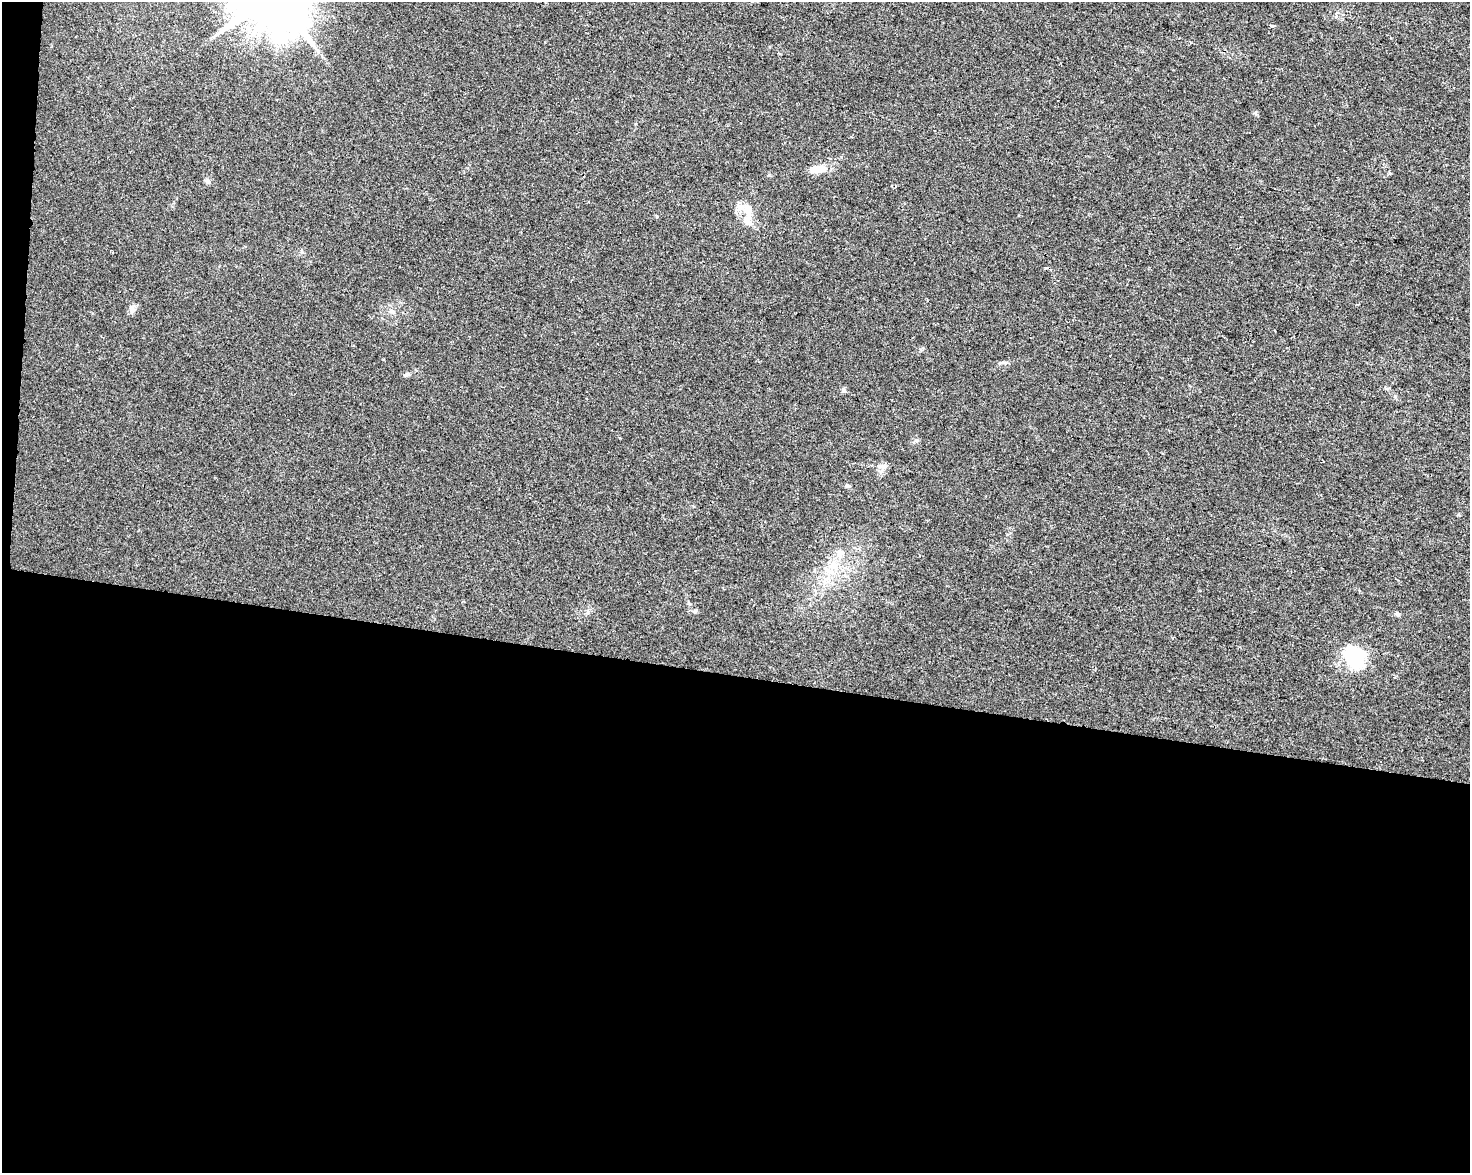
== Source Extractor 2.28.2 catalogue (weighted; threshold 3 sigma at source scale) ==
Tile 10 of 3 x 4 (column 1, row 4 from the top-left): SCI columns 285-1752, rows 1-1171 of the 4915 x 4692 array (HDU 1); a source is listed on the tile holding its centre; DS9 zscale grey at full resolution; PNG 1472 x 1175 px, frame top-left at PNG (2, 2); no overlay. Shown black and unused: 43% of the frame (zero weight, under 2 of 3 exposures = <1% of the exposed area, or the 3 px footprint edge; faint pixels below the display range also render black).
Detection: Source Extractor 2.28.2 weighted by HDU 2 'WHT'; one run over the whole footprint, this tile lists its part. Background 0.0211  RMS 0.0045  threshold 0.0201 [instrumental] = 3 sigma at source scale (4.5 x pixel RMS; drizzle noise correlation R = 1.50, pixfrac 1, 0.0396/0.0396 arcsec/px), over >= 5 px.
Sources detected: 20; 1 inside a brighter object's white glare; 1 cosmic-ray / hot-pixel residue — not listed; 1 inside a brighter listed object's ellipse — not listed separately; the other 17 listed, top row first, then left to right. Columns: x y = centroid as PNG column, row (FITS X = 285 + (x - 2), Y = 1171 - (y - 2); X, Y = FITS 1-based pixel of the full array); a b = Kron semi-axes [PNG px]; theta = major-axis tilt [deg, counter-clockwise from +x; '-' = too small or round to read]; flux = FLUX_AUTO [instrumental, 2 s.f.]
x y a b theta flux
1271 26 5 4 - 0.78
818 168 17 10 -6 5.1
208 181 9 5 -49 0.99
748 209 17 12 -61 5.9
132 309 9 8 - 2
391 311 8 6 -16 1.3
1003 362 7 4 -19 0.85
407 374 10 5 20 1
843 391 7 4 71 0.77
883 467 10 7 24 1.9
847 486 6 5 - 0.78
840 554 13 8 63 3
833 565 16 12 -48 6.9
694 611 5 5 - 0.7
588 612 7 4 72 0.86
1397 614 7 5 -7 0.82
1354 656 28 22 -57 22
Unlisted compact peaks at least as high as the median listed source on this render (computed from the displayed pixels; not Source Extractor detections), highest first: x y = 769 175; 916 440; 657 216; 383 359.